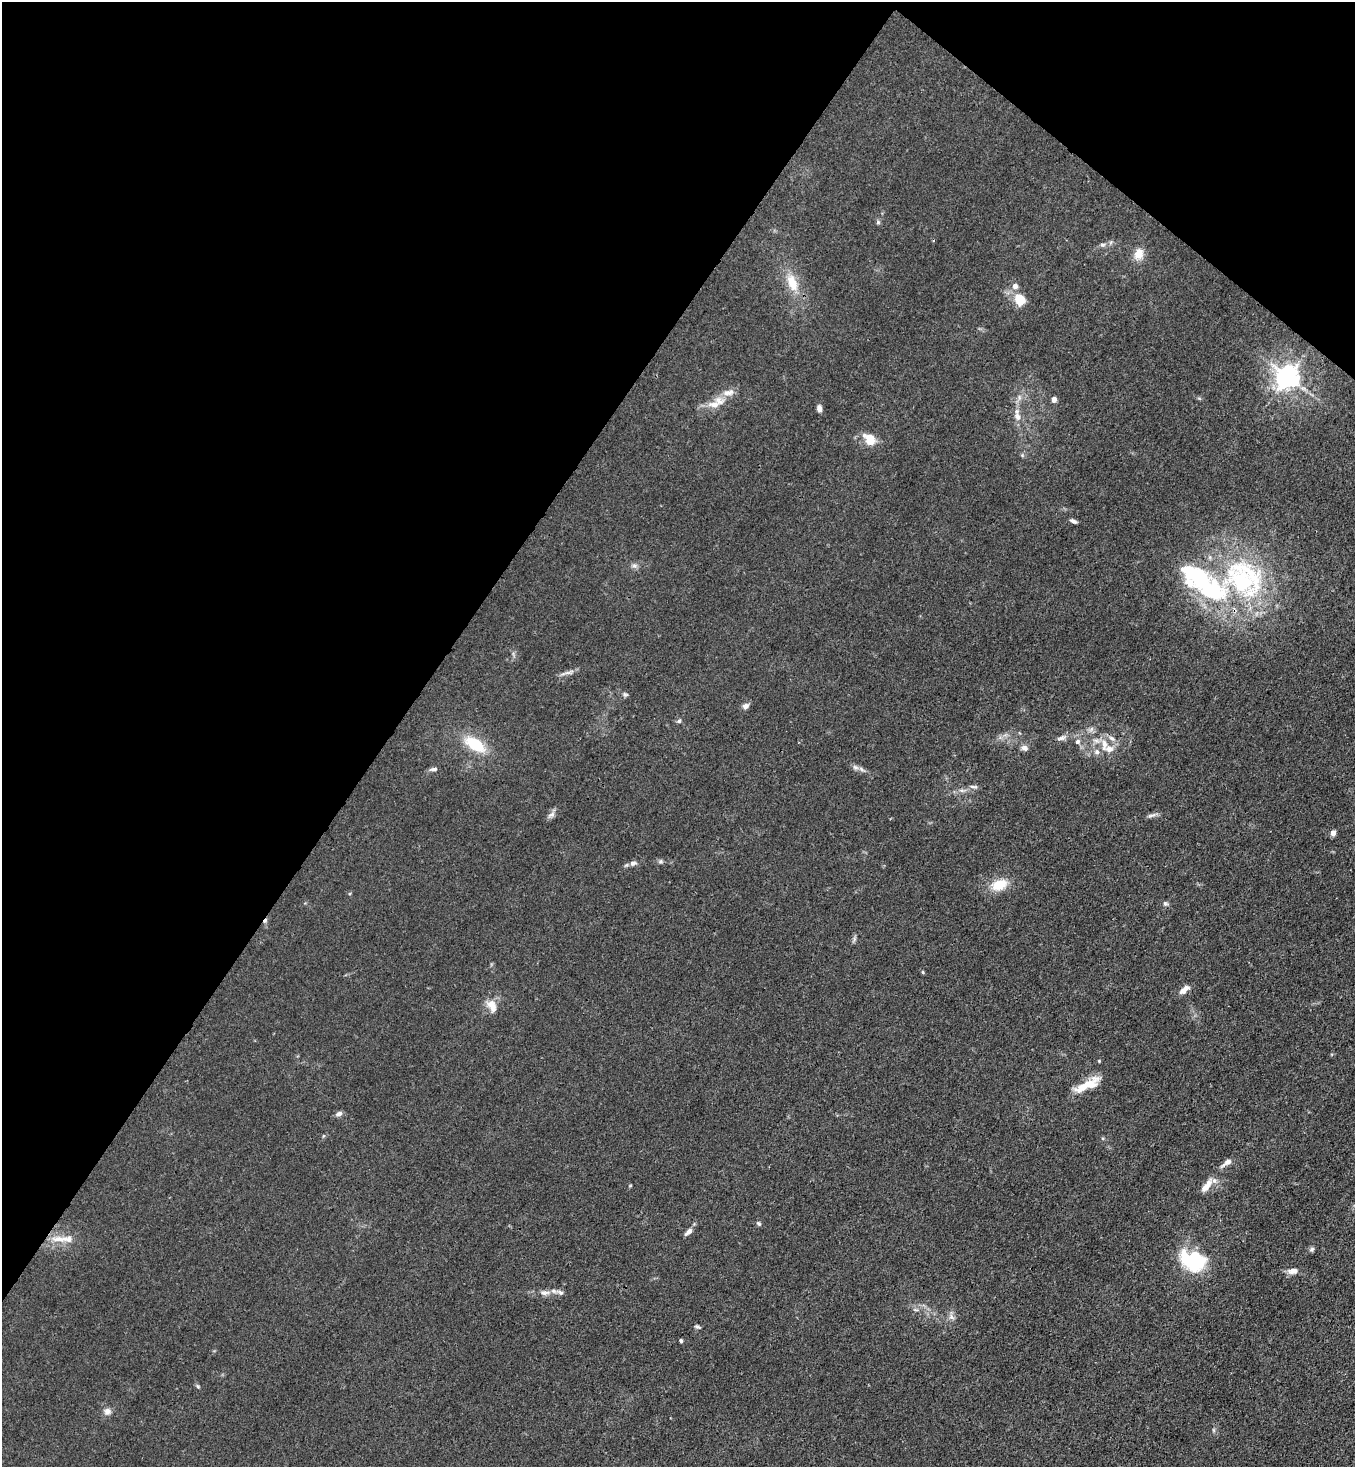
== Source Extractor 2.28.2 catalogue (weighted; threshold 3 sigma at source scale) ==
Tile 2 of 4 x 4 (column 2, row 1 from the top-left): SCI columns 1725-3077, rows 4460-5924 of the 6008 x 5986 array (HDU 1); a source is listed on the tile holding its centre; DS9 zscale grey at full resolution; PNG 1357 x 1469 px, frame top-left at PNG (2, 2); no overlay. Shown black and unused: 34% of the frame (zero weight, under 3 of 4 exposures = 7% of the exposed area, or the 3 px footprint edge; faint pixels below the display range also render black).
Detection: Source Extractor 2.28.2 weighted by HDU 2 'WHT'; one run over the whole footprint, this tile lists its part. Background 0.0188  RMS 0.0028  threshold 0.0125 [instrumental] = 3 sigma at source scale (4.5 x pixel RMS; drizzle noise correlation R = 1.50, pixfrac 1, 0.05/0.05 arcsec/px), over >= 5 px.
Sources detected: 68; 3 inside a brighter object's white glare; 1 cosmic-ray / hot-pixel residue — not listed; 4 inside a brighter listed object's ellipse — not listed separately; the other 60 listed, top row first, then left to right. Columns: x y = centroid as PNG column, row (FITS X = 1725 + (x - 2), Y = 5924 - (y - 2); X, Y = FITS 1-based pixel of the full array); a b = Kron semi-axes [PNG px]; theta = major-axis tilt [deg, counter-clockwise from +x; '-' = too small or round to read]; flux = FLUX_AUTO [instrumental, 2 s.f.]
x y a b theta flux
878 222 6 6 - 0.48
1103 245 7 5 19 0.67
1139 254 14 11 64 3.1
792 283 25 12 -69 5.8
1015 286 8 7 - 1.2
1020 299 10 7 -58 7.8
1288 377 7 7 - 240
728 393 18 8 7 2.3
1019 397 7 4 -72 0.57
1054 400 4 4 - 2.5
714 405 20 8 1 3
819 408 7 5 -81 1.3
1018 417 12 8 -66 1.9
870 439 14 12 -75 4
1073 521 8 4 -30 0.73
634 565 6 6 - 0.74
1200 580 47 30 -26 29
1242 582 61 31 -49 37
567 673 21 3 15 1.2
625 694 8 5 -17 0.53
746 706 9 7 30 1
679 721 6 5 - 0.52
1061 738 12 5 8 0.98
1112 738 10 5 -37 1
1077 742 6 6 - 0.8
475 744 25 13 -32 9.8
1104 745 17 8 -89 2.7
1024 748 10 7 -18 0.96
1097 752 7 7 - 1
855 767 8 7 - 1
434 769 9 5 5 0.85
973 787 13 4 0 0.75
551 814 11 5 18 0.95
1152 815 12 4 19 0.85
1333 833 7 6 - 1.1
660 861 7 5 30 0.49
633 863 9 6 11 1.1
999 885 16 11 24 6
1165 903 7 6 - 0.59
923 972 5 3 - 0.26
1184 990 14 6 41 1.9
492 1006 17 10 -69 3
1099 1061 4 3 - 0.28
1087 1085 33 10 27 6.1
339 1114 8 6 27 0.96
1227 1162 14 6 37 1.7
1207 1186 22 8 52 2.8
759 1224 6 4 -37 0.45
688 1232 13 6 42 1.3
59 1239 24 8 -5 3.5
1312 1249 7 6 - 0.57
1195 1263 18 14 16 15
1293 1271 12 7 7 1.9
560 1292 9 6 -33 0.89
545 1293 15 6 2 1.6
951 1317 9 6 -59 1
697 1327 7 5 -22 0.51
681 1341 3 3 - 0.55
198 1386 6 5 - 0.38
107 1411 10 9 - 1.3